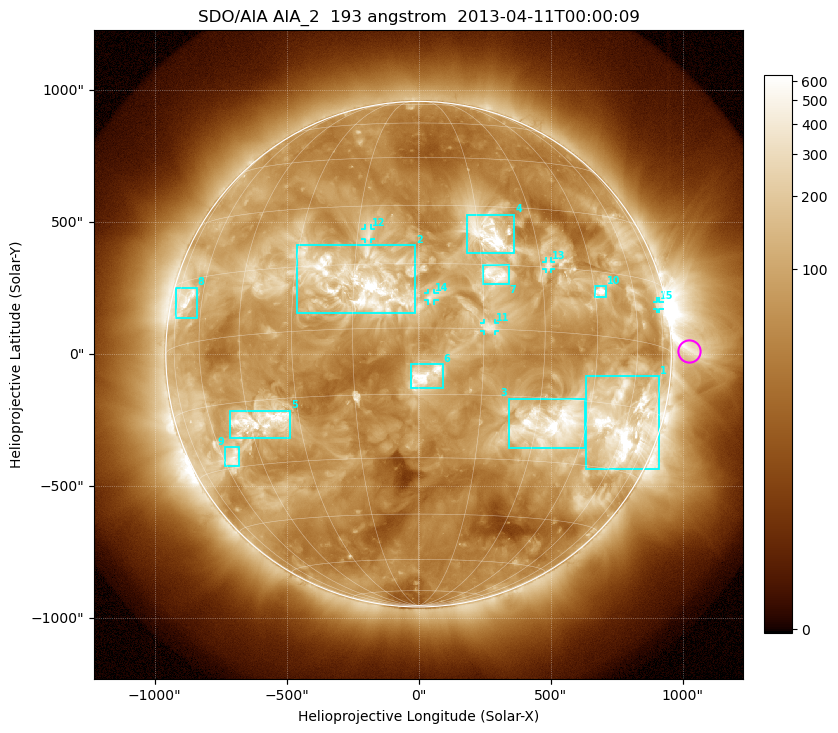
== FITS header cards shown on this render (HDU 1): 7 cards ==
TELESCOP= 'SDO/AIA'
INSTRUME= 'AIA_2'
WAVELNTH=                  193
WAVEUNIT= 'angstrom'
DATE-OBS= '2013-04-11T00:00:09.03'
CTYPE1  = 'HPLN-TAN'
CTYPE2  = 'HPLT-TAN'

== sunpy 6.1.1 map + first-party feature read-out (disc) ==
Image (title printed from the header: SDO/AIA AIA_2  193 angstrom  2013-04-11T00:00:09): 1024 x 1024 px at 2.4 arcsec/px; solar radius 958 arcsec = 399 px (full disc in frame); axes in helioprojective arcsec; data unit not stated in the header (colour bar unlabelled)
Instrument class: DISC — disc imager (sunpy class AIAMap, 193 A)
Bright regions (active regions / flare kernels): reference = the median radial profile (limb darkening/brightening removed); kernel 9 px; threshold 5 sigma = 212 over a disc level ~75.5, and >= 1.15x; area >= 12 px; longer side >= 10 px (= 24 arcsec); searched inside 0.97 R_sun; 15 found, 15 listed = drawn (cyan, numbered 1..; 5 of them under ~33 arcsec drawn as corner ticks so the feature stays visible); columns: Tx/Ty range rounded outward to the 5 arcsec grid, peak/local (2 s.f.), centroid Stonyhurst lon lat
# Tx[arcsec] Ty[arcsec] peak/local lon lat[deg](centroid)
1 635..910 -435..-85 14 +60 -20
2 -460..-10 155..415 12 -14 +10
3 340..630 -355..-165 11 +34 -21
4 180..365 385..530 12 +17 +23
5 -715..-485 -320..-210 8.8 -42 -20
6 -30..90 -130..-35 8.6 +1 -11
7 245..340 265..335 6.8 +18 +13
8 -920..-840 135..255 7.1 -69 +10
9 -735..-680 -425..-350 7.1 -55 -28
10 665..710 215..260 13 +47 +10
11 250..290 85..120 5 +16 +0
12 -205..-180 435..475 4.5 -12 +23
13 480..505 325..350 4.8 +32 +16
14 35..60 205..230 4.3 +3 +7
15 905..915 170..200 4.2 +74 +10
Off-limb structures (1.02-1.3 R_sun): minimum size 162 px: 3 found; the strongest spans PA ~235..300 deg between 1.02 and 1.3 R_sun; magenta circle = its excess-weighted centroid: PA ~270 deg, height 1.07 R_sun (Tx ~1025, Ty ~10 arcsec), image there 4.3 x the reference